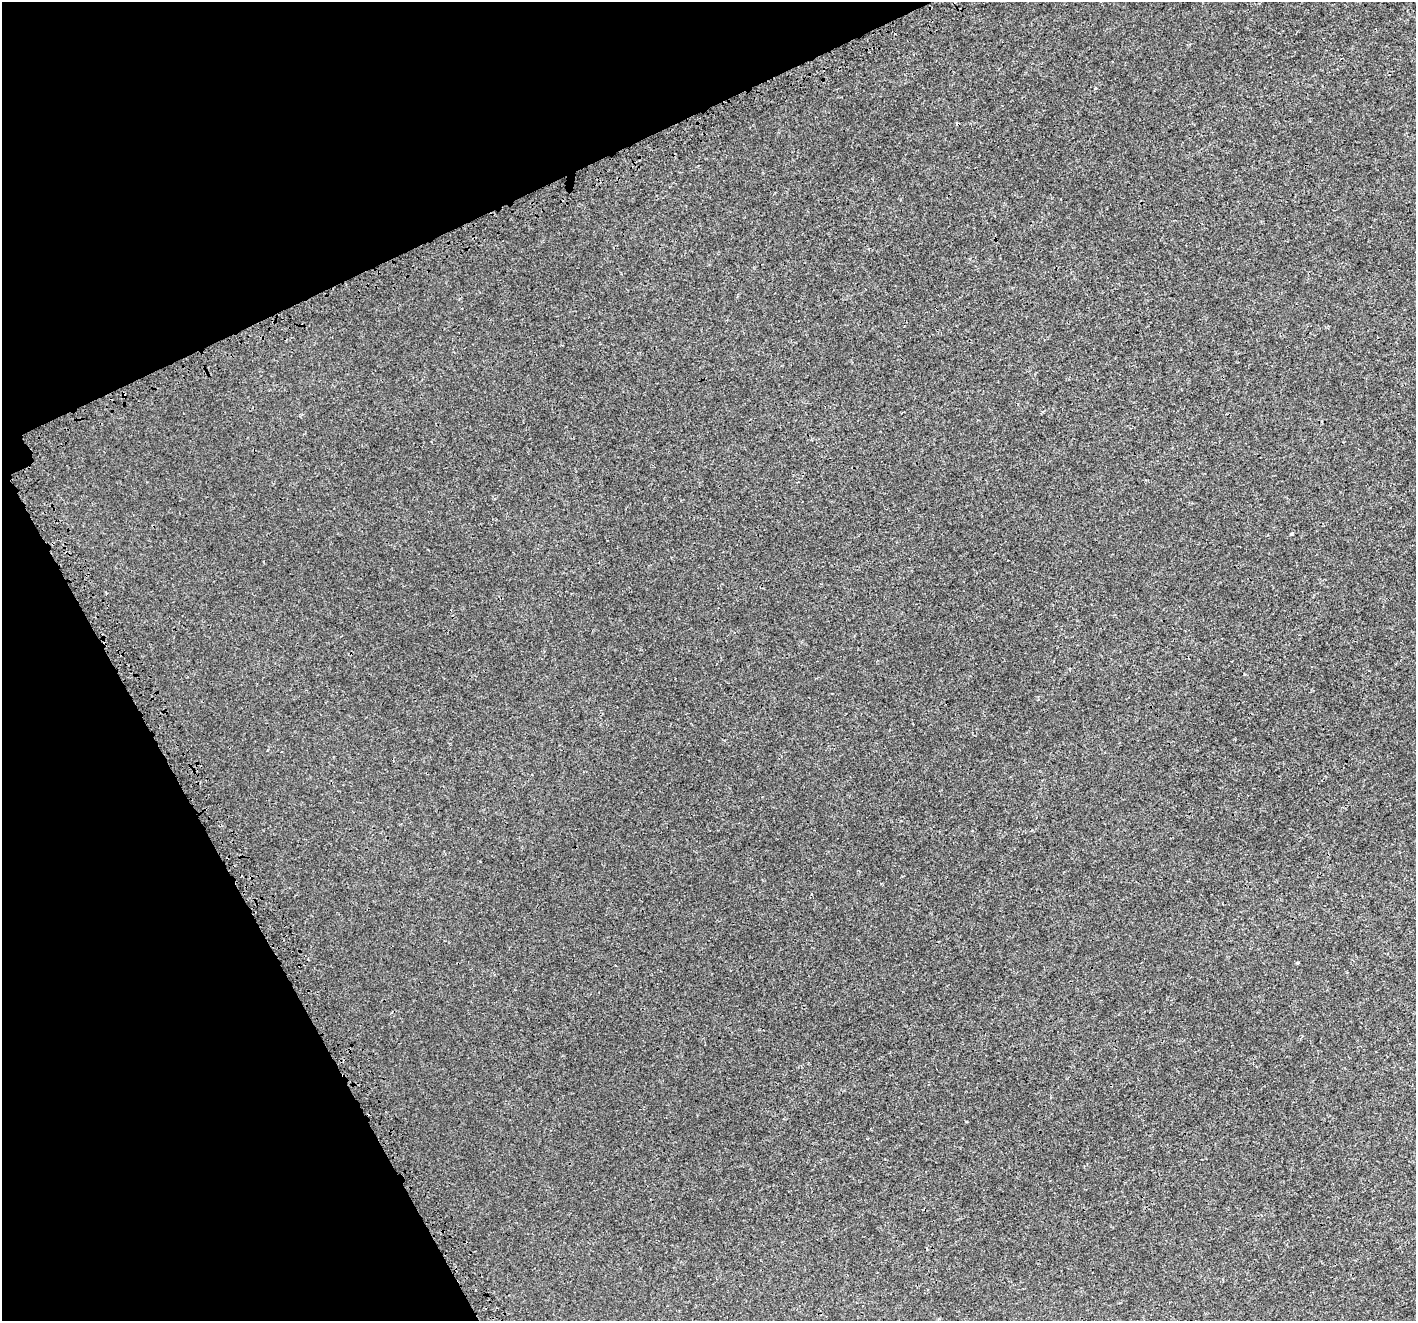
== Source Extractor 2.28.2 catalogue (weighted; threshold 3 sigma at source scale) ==
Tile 5 of 4 x 4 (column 1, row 2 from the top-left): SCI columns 131-1544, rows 2915-4233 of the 5883 x 5758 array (HDU 1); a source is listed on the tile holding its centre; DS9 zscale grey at full resolution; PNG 1418 x 1323 px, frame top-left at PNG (2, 2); no overlay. Shown black and unused: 22% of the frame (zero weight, under 3 of 4 exposures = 7% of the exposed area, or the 3 px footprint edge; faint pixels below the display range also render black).
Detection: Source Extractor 2.28.2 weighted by HDU 2 'WHT'; one run over the whole footprint, this tile lists its part. Background 8.48e-04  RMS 0.0014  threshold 0.00611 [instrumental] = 3 sigma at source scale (4.5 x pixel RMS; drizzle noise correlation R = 1.50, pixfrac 1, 0.0396/0.0396 arcsec/px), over >= 5 px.
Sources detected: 3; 1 cosmic-ray / hot-pixel residue — not listed; the other 2 listed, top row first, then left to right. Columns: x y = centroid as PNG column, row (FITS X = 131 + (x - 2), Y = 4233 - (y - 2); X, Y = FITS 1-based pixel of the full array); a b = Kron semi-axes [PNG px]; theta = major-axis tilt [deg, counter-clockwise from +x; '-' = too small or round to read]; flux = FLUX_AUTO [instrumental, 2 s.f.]
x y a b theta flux
1291 534 4 3 - 0.14
1298 963 4 3 - 0.14